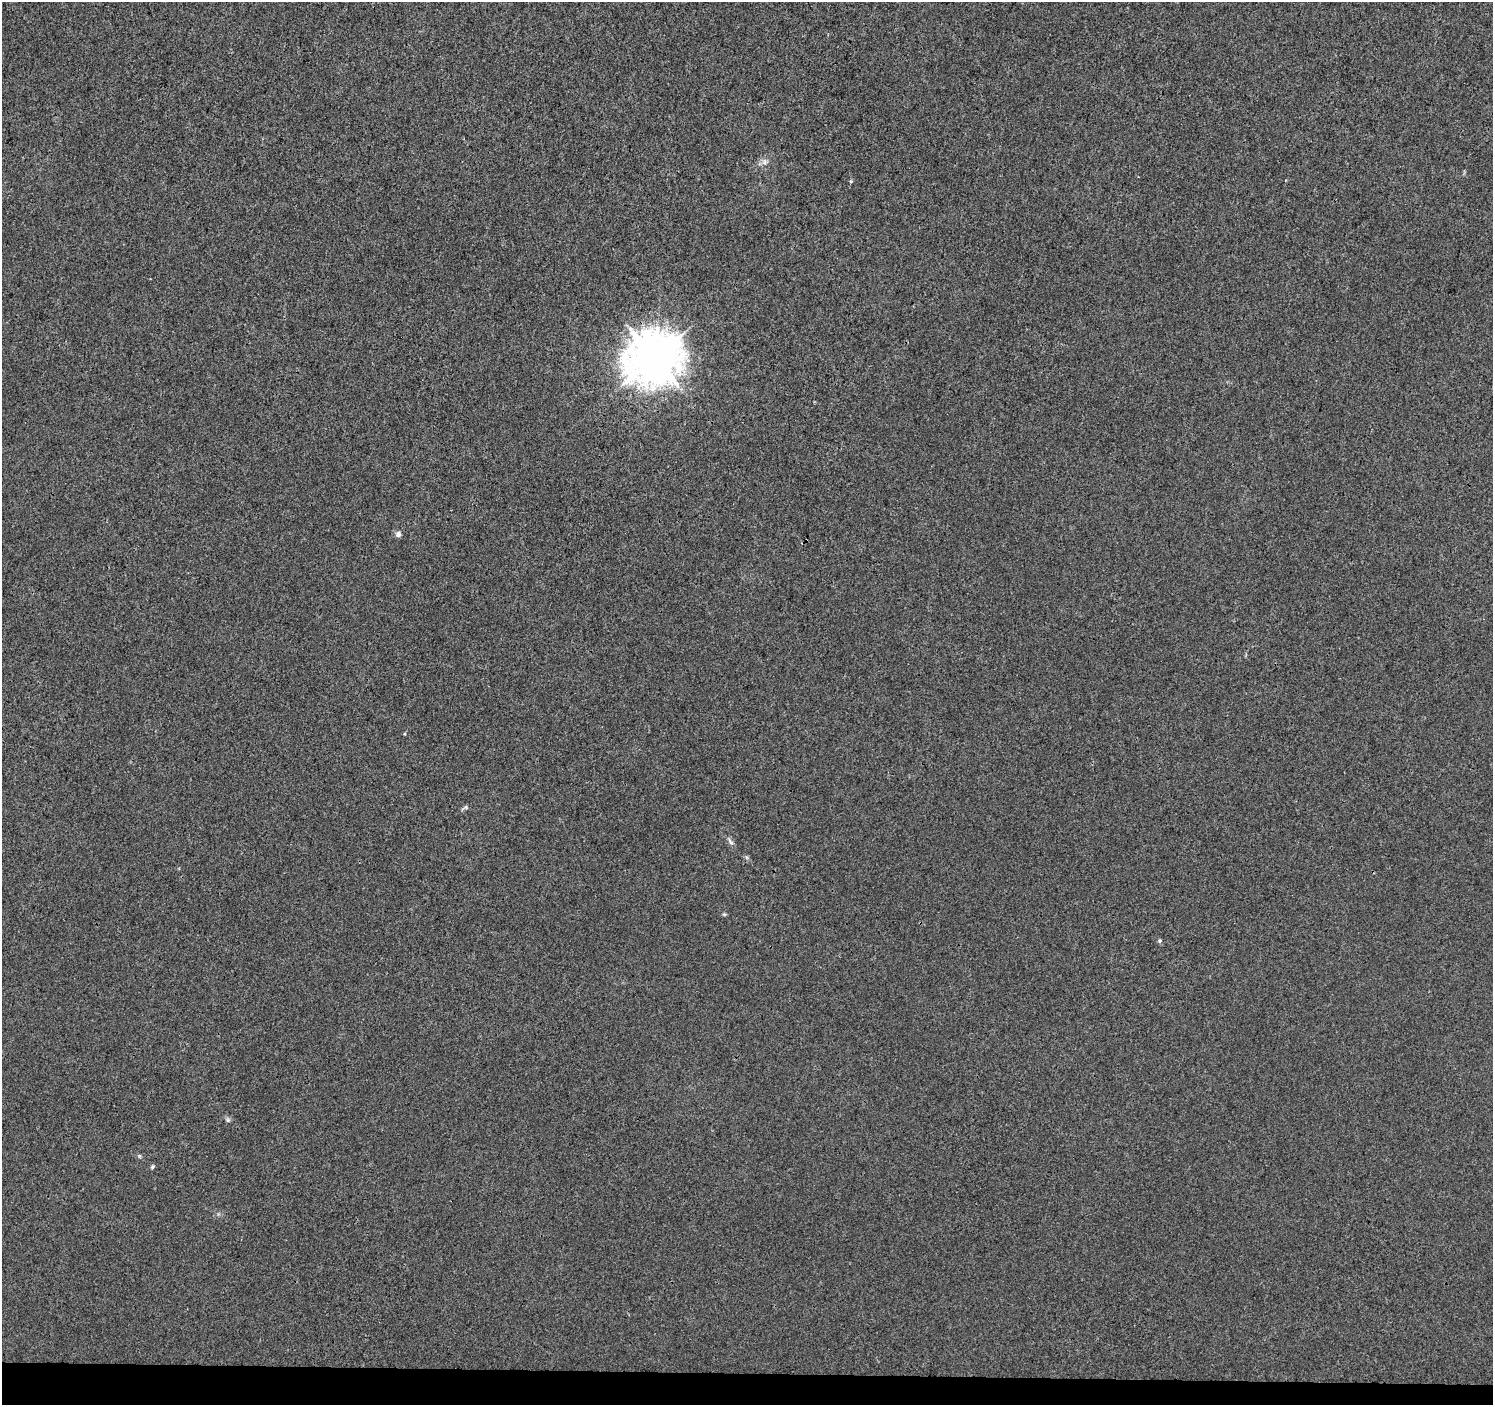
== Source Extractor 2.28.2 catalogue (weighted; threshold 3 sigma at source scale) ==
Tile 8 of 3 x 3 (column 2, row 3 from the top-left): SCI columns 1501-2991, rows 283-1685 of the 4483 x 4719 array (HDU 1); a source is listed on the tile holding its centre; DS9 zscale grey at full resolution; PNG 1495 x 1407 px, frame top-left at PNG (2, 2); no overlay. Shown black and unused: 2% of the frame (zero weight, under 3 of 4 exposures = <1% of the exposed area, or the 3 px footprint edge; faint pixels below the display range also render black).
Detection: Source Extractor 2.28.2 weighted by HDU 2 'WHT'; one run over the whole footprint, this tile lists its part. Background 0.00165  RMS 0.0029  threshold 0.0132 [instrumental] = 3 sigma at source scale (4.5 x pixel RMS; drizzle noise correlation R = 1.50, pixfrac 1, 0.0396/0.0396 arcsec/px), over >= 5 px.
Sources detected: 11; all 11 listed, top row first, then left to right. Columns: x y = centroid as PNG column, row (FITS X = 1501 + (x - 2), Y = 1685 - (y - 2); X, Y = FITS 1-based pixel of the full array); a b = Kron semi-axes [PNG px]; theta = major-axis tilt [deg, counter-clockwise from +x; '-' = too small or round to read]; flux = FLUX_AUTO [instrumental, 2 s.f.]
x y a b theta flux
764 162 7 6 - 0.91
851 181 5 4 - 0.33
654 358 17 16 - 950
398 534 6 6 - 1.1
404 734 4 3 - 0.26
731 842 12 5 -60 0.9
724 914 5 4 - 0.39
1160 941 5 5 - 0.51
228 1120 6 5 - 0.55
139 1156 5 5 - 0.38
152 1167 6 5 - 0.47
Unlisted compact peaks at least as high as the median listed source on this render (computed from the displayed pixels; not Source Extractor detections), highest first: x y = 466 807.